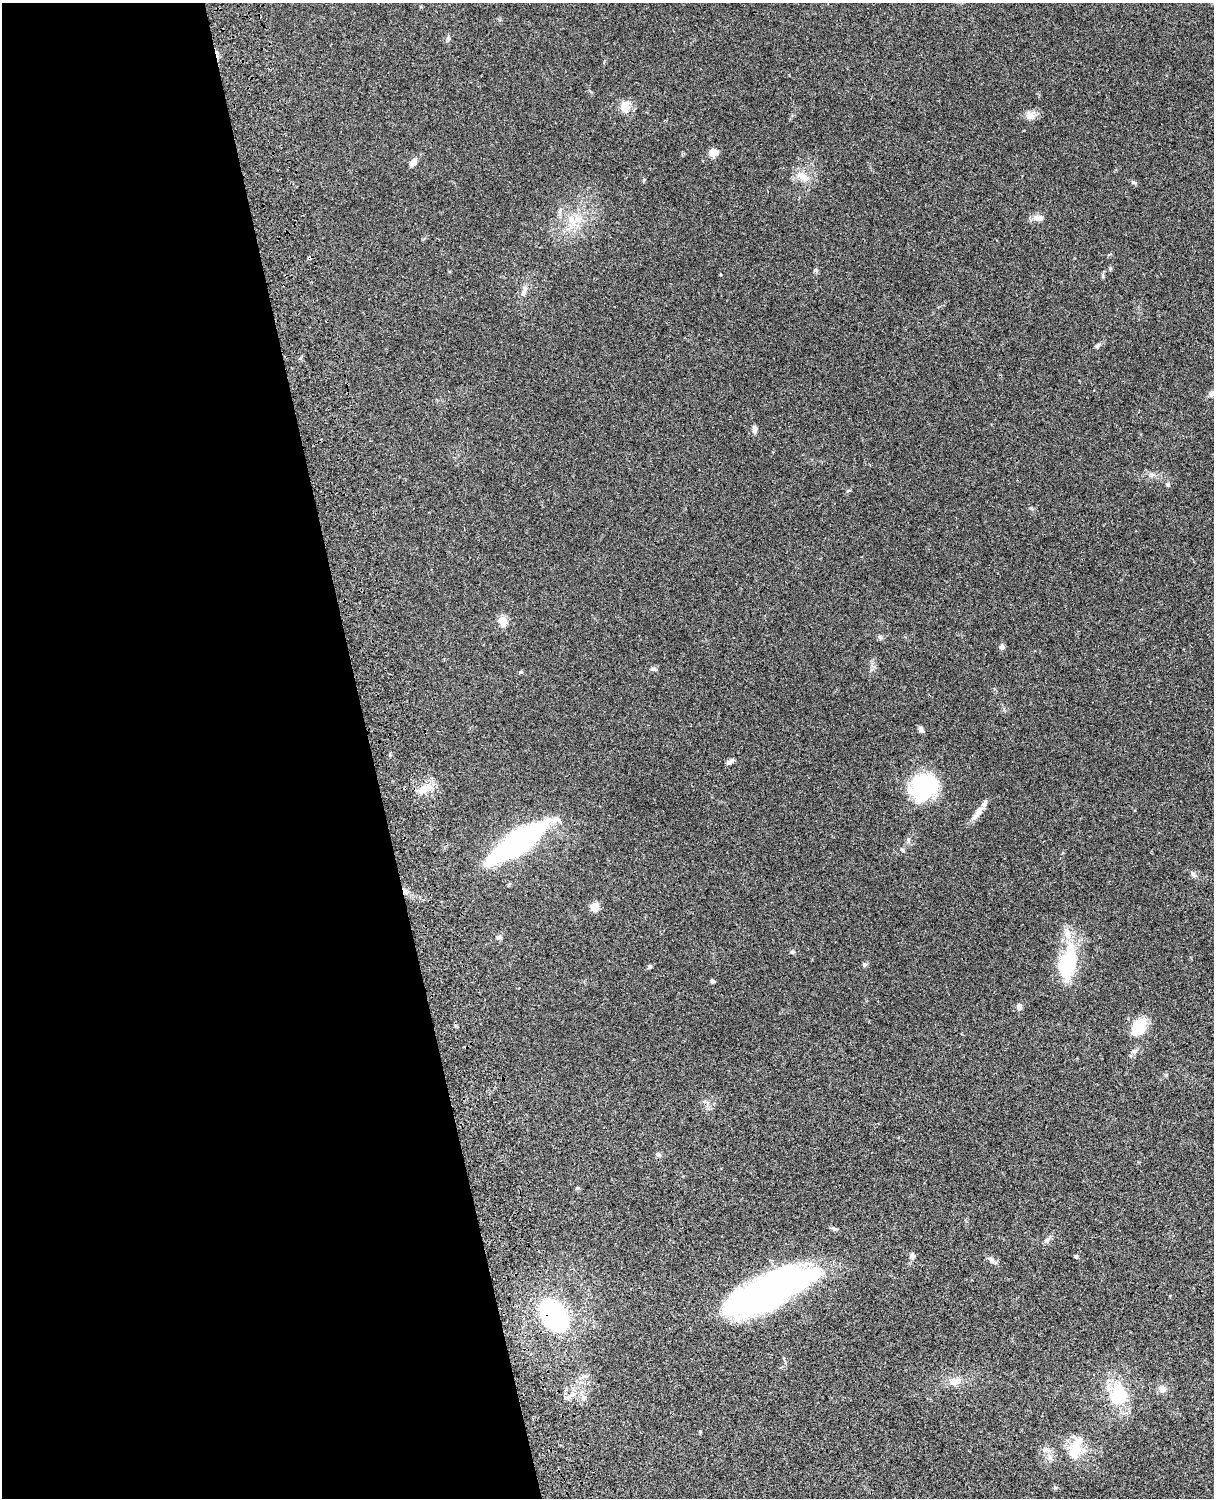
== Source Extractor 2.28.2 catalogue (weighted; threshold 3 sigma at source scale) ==
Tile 5 of 4 x 3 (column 1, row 2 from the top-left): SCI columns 121-1332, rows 1773-3268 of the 5089 x 4927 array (HDU 1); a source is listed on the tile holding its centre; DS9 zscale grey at full resolution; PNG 1216 x 1500 px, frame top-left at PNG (2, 3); no overlay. Shown black and unused: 31% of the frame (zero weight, under 3 of 4 exposures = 6% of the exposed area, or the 3 px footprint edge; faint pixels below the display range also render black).
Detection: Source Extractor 2.28.2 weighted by HDU 2 'WHT'; one run over the whole footprint, this tile lists its part. Background 0.0901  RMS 0.0061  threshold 0.0276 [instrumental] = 3 sigma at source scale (4.5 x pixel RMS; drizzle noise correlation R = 1.50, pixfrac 1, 0.05/0.05 arcsec/px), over >= 5 px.
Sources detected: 60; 1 inside a brighter object's white glare — not listed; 3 inside a brighter listed object's ellipse — not listed separately; the other 56 listed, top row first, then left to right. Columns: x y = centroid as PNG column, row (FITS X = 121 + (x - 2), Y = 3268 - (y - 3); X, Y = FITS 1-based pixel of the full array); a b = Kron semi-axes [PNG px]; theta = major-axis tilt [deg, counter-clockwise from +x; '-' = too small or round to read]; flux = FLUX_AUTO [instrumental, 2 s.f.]
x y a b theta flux
448 38 7 4 -90 1.1
624 107 6 5 - 18
1030 116 14 10 -30 3.9
713 152 5 5 - 16
413 162 10 7 50 3.4
804 177 17 10 -24 6.5
644 180 5 3 - 0.58
1134 182 8 4 -9 0.97
1038 218 14 7 -5 4
574 222 10 8 59 5
309 258 4 4 - 1.5
1110 269 5 3 - 0.72
1103 276 6 4 -90 0.87
525 288 12 6 57 2.5
1098 345 8 5 41 1.3
1212 394 12 7 43 2.6
754 429 10 5 87 2
1152 474 7 4 -19 1.4
1168 484 6 5 - 1.1
849 490 6 3 19 0.6
503 621 5 5 - 24
880 637 7 5 -24 1.2
1002 647 5 5 - 2.1
654 669 9 4 -20 1.1
521 672 6 4 0 0.7
921 729 8 5 -58 1.9
730 761 11 5 35 1.8
923 786 33 27 38 44
425 788 19 10 25 7.4
978 812 21 8 55 5
908 840 6 4 -72 1
517 843 41 11 34 260
903 850 7 4 -69 0.93
1193 874 8 6 -59 1.5
595 907 8 8 - 5.9
498 937 8 4 9 1
792 952 6 6 - 1.2
864 965 6 6 - 1.2
1067 965 34 16 77 43
650 967 6 5 - 0.87
713 981 5 5 - 1
1019 1007 8 6 -88 2.3
1139 1027 16 12 66 21
1134 1051 8 6 16 1.7
1047 1240 8 5 45 1.5
912 1255 7 6 - 1.6
1076 1257 4 3 - 1.2
992 1261 9 5 -64 1.7
769 1292 82 31 27 210
554 1316 29 18 -52 82
955 1381 16 10 22 5.4
1162 1389 9 8 - 3.8
1119 1394 29 20 -87 27
700 1432 5 3 - 0.53
1045 1449 7 4 0 1.4
1075 1450 28 16 77 15
Overlapping masked pixels (flux is a lower limit): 2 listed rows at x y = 309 258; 554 1316
Isophote crosses this tile's border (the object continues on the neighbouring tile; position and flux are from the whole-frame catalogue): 1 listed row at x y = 1212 394
Unlisted compact peaks at least as high as the median listed source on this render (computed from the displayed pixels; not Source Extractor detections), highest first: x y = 815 270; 1031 508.